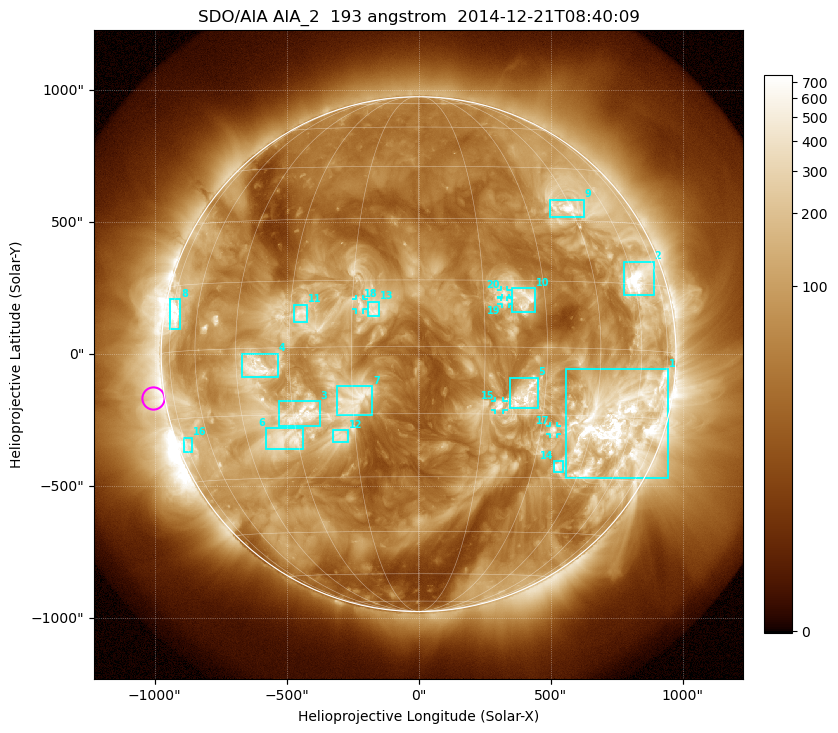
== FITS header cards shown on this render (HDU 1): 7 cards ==
TELESCOP= 'SDO/AIA'
INSTRUME= 'AIA_2'
WAVELNTH=                  193
WAVEUNIT= 'angstrom'
DATE-OBS= '2014-12-21T08:40:09.04'
CTYPE1  = 'HPLN-TAN'
CTYPE2  = 'HPLT-TAN'

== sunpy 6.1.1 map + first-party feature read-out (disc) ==
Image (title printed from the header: SDO/AIA AIA_2  193 angstrom  2014-12-21T08:40:09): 1024 x 1024 px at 2.4 arcsec/px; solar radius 975 arcsec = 406 px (full disc in frame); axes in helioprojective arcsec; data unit not stated in the header (colour bar unlabelled)
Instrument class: DISC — disc imager (sunpy class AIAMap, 193 A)
Bright regions (active regions / flare kernels): reference = the median radial profile (limb darkening/brightening removed); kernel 9 px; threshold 5 sigma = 237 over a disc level ~70.6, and >= 1.15x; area >= 12 px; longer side >= 10 px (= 24 arcsec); searched inside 0.97 R_sun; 21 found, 20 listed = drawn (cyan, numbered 1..; 5 of them under ~33 arcsec drawn as corner ticks so the feature stays visible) (cap 20 boxes per figure: the strongest are kept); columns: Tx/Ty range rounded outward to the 5 arcsec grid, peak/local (2 s.f.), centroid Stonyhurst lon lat
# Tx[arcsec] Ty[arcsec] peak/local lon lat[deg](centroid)
1 560..945 -470..-55 27 +54 -17
2 780..890 225..350 13 +62 +16
3 -530..-375 -275..-175 8.2 -28 -15
4 -670..-530 -90..5 11 -39 -4
5 345..450 -205..-85 8.5 +25 -11
6 -580..-440 -360..-280 9.5 -33 -20
7 -310..-175 -230..-120 5.9 -14 -12
8 -940..-900 90..210 11 -72 +8
9 495..630 520..585 13 +44 +33
10 355..445 160..250 7.2 +25 +11
11 -475..-420 120..190 6.2 -27 +7
12 -325..-265 -330..-285 5.2 -19 -20
13 -195..-145 145..200 5.7 -10 +8
14 510..550 -450..-405 8.2 +38 -27
15 290..325 -210..-175 5.8 +19 -13
16 -890..-855 -375..-315 5 -73 -21
17 500..525 -305..-270 8.7 +34 -19
18 -235..-205 170..210 4.6 -13 +10
19 315..340 190..210 4.5 +20 +10
20 310..335 215..245 4.7 +20 +12
Off-limb structures (1.02-1.3 R_sun): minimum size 162 px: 7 found; the strongest spans PA ~65..125 deg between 1.02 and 1.3 R_sun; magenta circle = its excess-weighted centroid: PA ~100 deg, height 1.05 R_sun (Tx ~-1005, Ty ~-165 arcsec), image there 3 x the reference